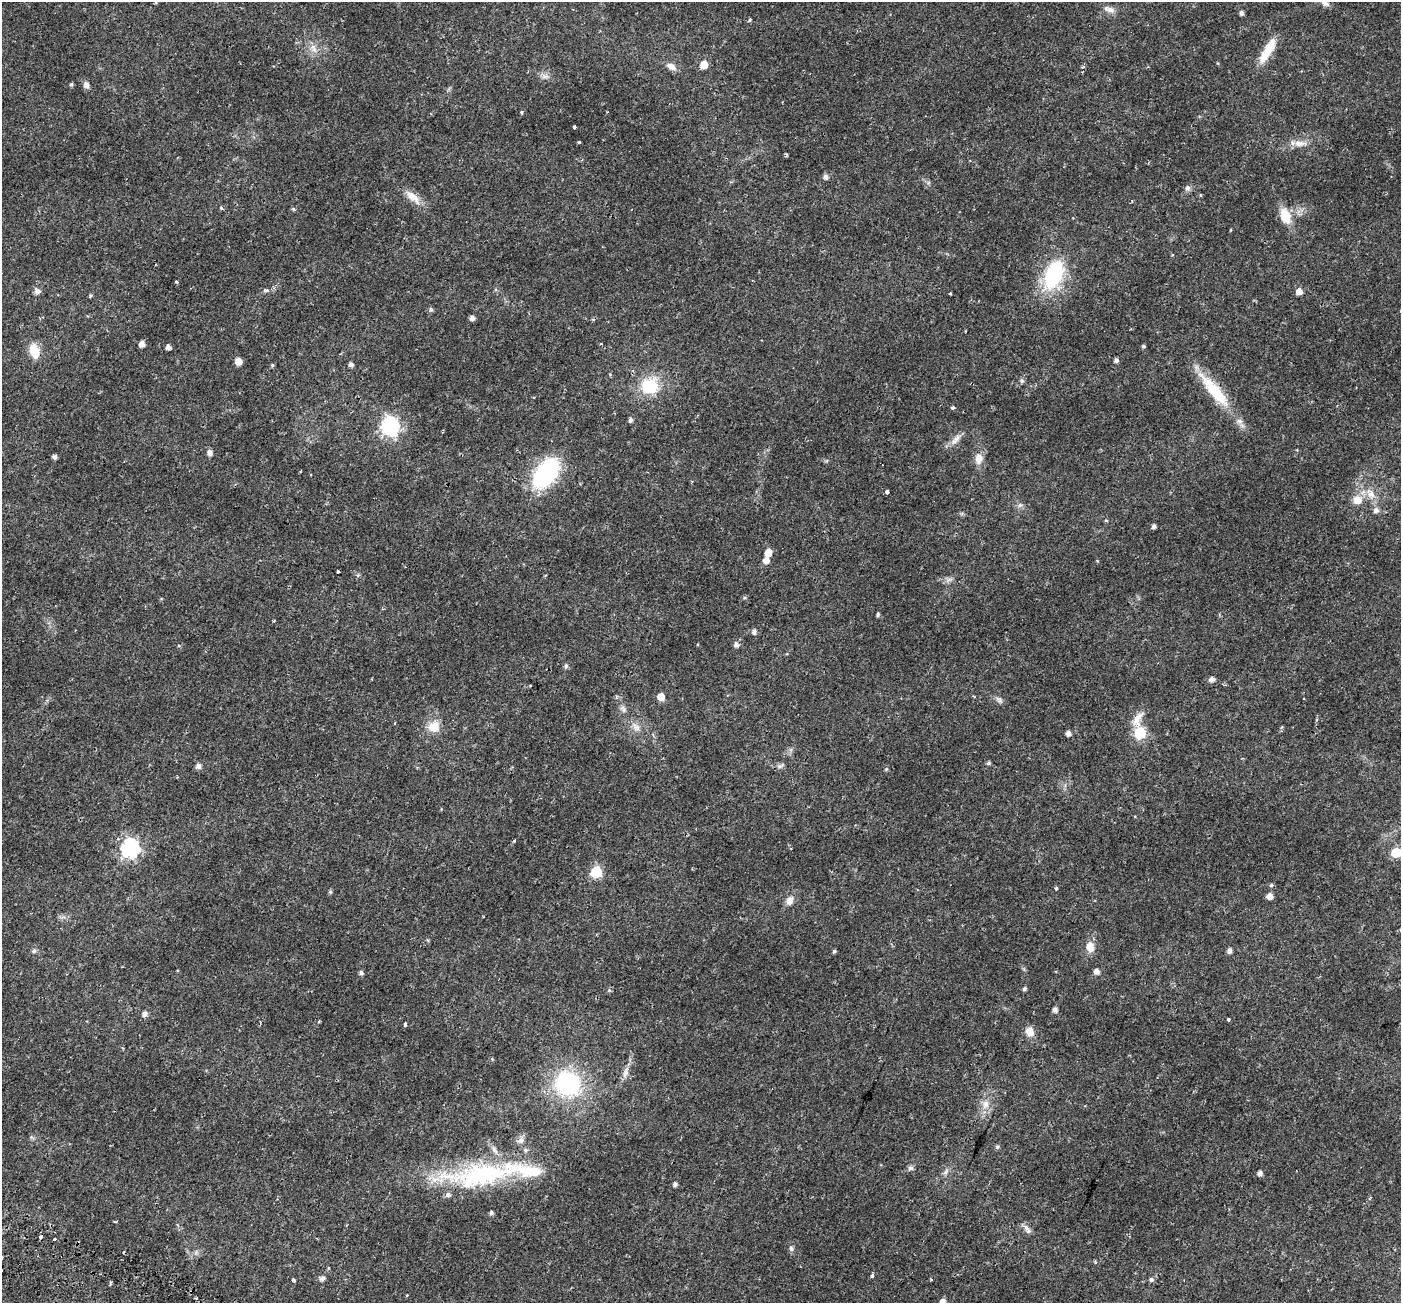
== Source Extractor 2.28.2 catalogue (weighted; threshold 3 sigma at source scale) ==
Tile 7 of 4 x 4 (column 3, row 2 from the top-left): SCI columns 2868-4266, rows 2897-4197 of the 5743 x 5856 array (HDU 1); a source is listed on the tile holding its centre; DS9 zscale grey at full resolution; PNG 1403 x 1305 px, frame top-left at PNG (2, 2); no overlay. Shown black and unused: <1% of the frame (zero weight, under 2 of 3 exposures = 5% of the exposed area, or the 3 px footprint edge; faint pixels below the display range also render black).
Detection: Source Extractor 2.28.2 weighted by HDU 2 'WHT'; one run over the whole footprint, this tile lists its part. Background 0.0187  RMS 0.003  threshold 0.0136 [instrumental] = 3 sigma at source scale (4.5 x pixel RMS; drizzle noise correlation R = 1.50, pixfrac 1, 0.0396/0.0396 arcsec/px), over >= 5 px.
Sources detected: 128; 3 cosmic-ray / hot-pixel residue — not listed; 3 inside a brighter listed object's ellipse — not listed separately; the other 122 listed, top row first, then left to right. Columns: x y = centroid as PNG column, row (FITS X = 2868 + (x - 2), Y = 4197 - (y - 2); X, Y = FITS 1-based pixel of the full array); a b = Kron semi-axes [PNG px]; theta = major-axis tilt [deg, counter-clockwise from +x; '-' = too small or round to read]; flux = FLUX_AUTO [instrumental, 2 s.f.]
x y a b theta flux
1325 2 11 7 -31 1.4
1110 10 13 8 -4 1.6
1241 13 4 4 - 0.97
750 20 5 4 - 0.42
314 48 13 6 -66 1.7
1267 51 33 10 60 6
704 65 6 6 - 4.2
671 66 14 7 -32 1.9
545 76 11 6 8 1.2
71 84 4 4 - 0.48
86 85 9 8 - 1.2
521 112 5 3 - 0.4
574 127 3 3 - 0.7
579 142 3 3 - 0.6
1299 143 16 8 1 2.3
786 155 3 3 - 0.48
826 176 6 5 - 0.97
1187 188 5 4 - 1.2
1200 195 5 3 - 0.24
412 197 24 10 -41 3.3
221 207 3 3 - 0.81
293 209 5 4 - 0.38
1285 216 17 11 -69 5.7
1231 230 4 3 - 0.23
1053 274 34 19 66 22
177 282 4 3 - 0.34
267 290 8 3 -6 0.5
37 291 9 8 - 1
1299 291 6 5 - 2
950 294 4 3 - 0.29
90 296 3 3 - 1.1
431 309 6 5 - 0.6
472 318 5 5 - 1.2
142 344 5 5 - 1.8
1143 346 4 4 - 0.48
168 347 4 4 - 1.2
34 351 13 9 -75 6.6
1116 360 5 4 - 0.87
238 361 6 5 - 2.4
350 364 5 4 - 0.96
272 365 5 4 - 0.39
1022 381 7 6 - 0.61
650 386 20 19 - 11
1214 391 55 14 -50 14
953 408 3 3 - 0.79
630 420 5 4 - 0.75
390 426 8 7 - 91
442 432 4 2 - 0.25
956 439 19 6 51 1.9
210 453 6 5 - 1.4
55 457 5 4 - 0.92
979 458 14 10 84 2.8
545 473 22 12 55 53
887 492 3 3 - 0.8
1371 493 15 9 -49 3
1357 500 14 12 -24 3.4
1376 510 7 7 - 1
1154 526 4 4 - 0.85
768 553 6 5 - 4.1
766 560 5 5 - 1.9
338 572 3 3 - 1.3
949 579 7 4 20 0.78
878 614 4 3 - 0.53
274 621 3 3 - 0.3
754 631 5 5 - 1.1
736 645 6 6 - 1.1
566 666 6 5 - 0.65
1212 679 5 5 - 1.3
661 697 6 6 - 3.1
1304 698 3 3 - 0.6
999 700 12 6 -43 0.97
623 709 11 6 -64 1.1
434 726 14 13 - 4.3
636 727 14 8 -48 2
1140 732 11 6 -82 24
1068 733 5 4 - 1.3
988 763 5 4 - 0.56
198 766 6 6 - 1.1
780 766 9 5 21 0.79
886 769 5 5 - 0.41
130 848 8 7 - 90
1396 853 6 6 - 11
596 872 6 6 - 23
1271 885 5 4 - 0.48
1056 889 4 3 - 0.66
330 892 5 5 - 0.44
1270 896 5 5 - 2.1
790 900 12 9 65 1.9
1090 947 13 9 -80 2.8
34 951 6 6 - 0.55
834 951 4 4 - 0.5
1229 951 6 5 - 1
1097 971 6 5 - 1.3
361 973 5 4 - 0.79
1024 989 5 4 - 0.56
609 990 5 5 - 0.41
1055 1010 5 5 - 1.1
145 1014 6 5 - 1.2
1229 1020 3 3 - 1.7
405 1024 4 3 - 0.71
1030 1032 10 9 - 2.7
626 1072 15 7 71 1.7
568 1084 29 27 -51 30
985 1104 12 9 67 2.3
520 1140 10 8 42 1.3
997 1147 5 5 - 0.61
910 1168 8 6 2 0.75
946 1172 7 4 70 0.63
1260 1173 5 5 - 1.1
482 1175 94 28 7 43
675 1184 5 5 - 0.84
491 1213 5 4 - 0.69
1027 1229 14 6 -53 1.3
41 1236 3 3 - 2.1
54 1239 3 3 - 1.7
791 1248 8 5 -73 0.68
328 1268 5 3 - 0.3
872 1276 4 3 - 0.73
322 1278 6 5 - 1
293 1280 4 3 - 1.2
1151 1280 4 4 - 1.7
943 1301 5 5 - 1.7
Isophote crosses this tile's border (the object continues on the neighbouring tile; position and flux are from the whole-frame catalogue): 2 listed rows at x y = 1325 2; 943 1301